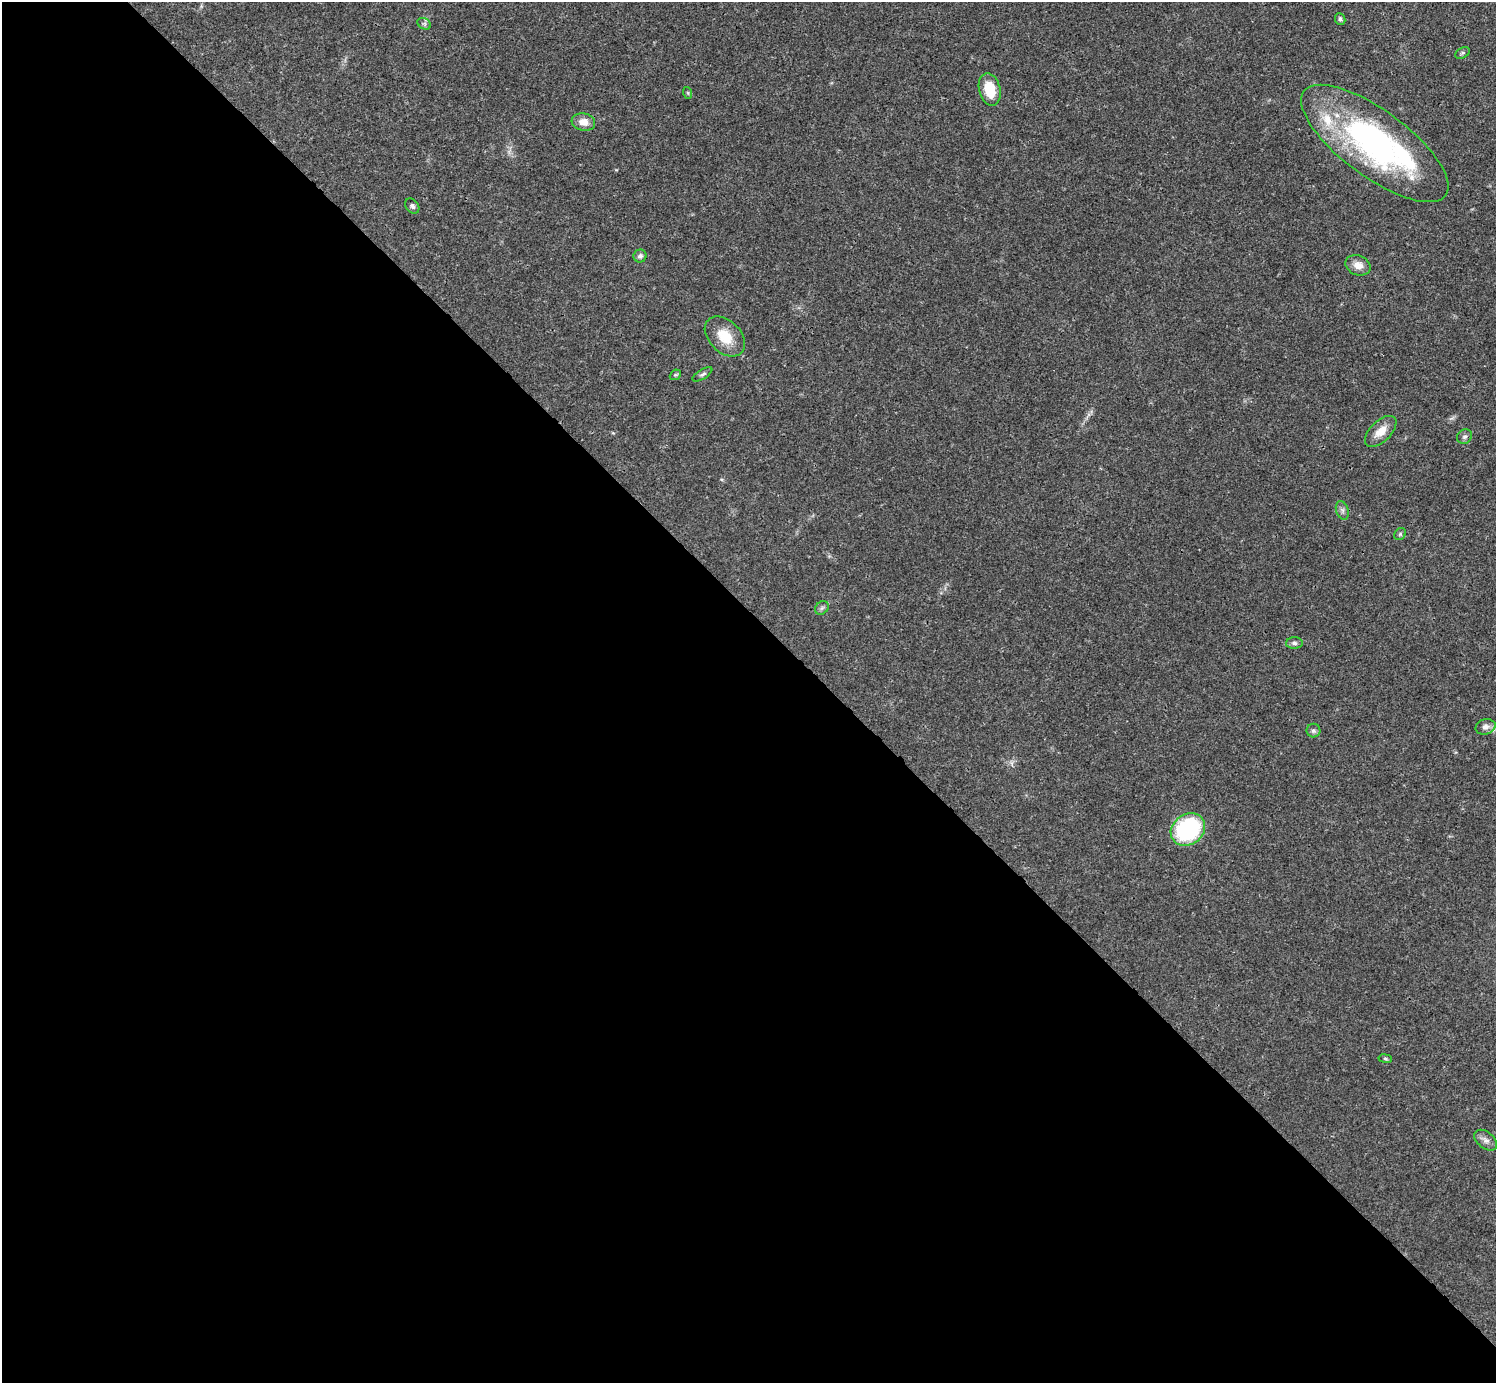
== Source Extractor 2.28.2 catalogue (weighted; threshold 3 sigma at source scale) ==
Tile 9 of 4 x 4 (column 1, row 3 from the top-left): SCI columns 1-1494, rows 1539-2919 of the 5981 x 5981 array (HDU 1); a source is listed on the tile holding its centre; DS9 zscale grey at full resolution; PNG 1498 x 1385 px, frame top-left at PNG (2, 2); each listed source drawn as its Kron ellipse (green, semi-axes under 4 px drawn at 4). Shown black and unused: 55% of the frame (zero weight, under 3 of 4 exposures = <1% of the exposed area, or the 3 px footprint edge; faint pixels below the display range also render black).
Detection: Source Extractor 2.28.2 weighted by HDU 2 'WHT'; one run over the whole footprint, this tile lists its part. Background 0.0207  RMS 0.0023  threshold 0.0101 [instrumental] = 3 sigma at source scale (4.5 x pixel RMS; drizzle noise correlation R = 1.50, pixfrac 1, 0.05/0.05 arcsec/px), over >= 5 px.
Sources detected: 30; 3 inside a brighter object's white glare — neither listed nor drawn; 3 inside a brighter listed object's ellipse — not listed separately; the other 24 listed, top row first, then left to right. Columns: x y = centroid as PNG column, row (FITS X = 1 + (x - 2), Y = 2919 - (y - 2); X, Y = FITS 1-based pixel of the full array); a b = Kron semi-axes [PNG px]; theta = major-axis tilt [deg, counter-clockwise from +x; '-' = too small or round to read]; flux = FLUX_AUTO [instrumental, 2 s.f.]
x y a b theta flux
1340 19 6 5 - 0.58
424 24 7 5 -30 0.51
1463 53 8 5 27 0.42
990 89 16 10 -76 5.4
688 93 6 3 -72 0.26
583 122 12 8 -8 2.3
1375 143 88 33 -36 55
412 206 8 6 -50 0.6
640 256 6 6 - 0.67
1358 265 13 9 -22 2
725 336 23 16 -44 5.5
702 374 11 4 31 0.56
675 375 6 4 42 0.31
1381 431 19 10 44 2.9
1464 437 8 7 - 0.62
1342 510 9 6 -72 0.74
1400 534 6 5 - 0.39
822 608 7 6 - 0.53
1294 643 8 5 -2 0.62
1485 727 10 7 16 1.1
1313 731 7 7 - 0.53
1188 830 18 15 36 24
1385 1059 7 3 -9 0.3
1486 1140 13 8 -39 1.2